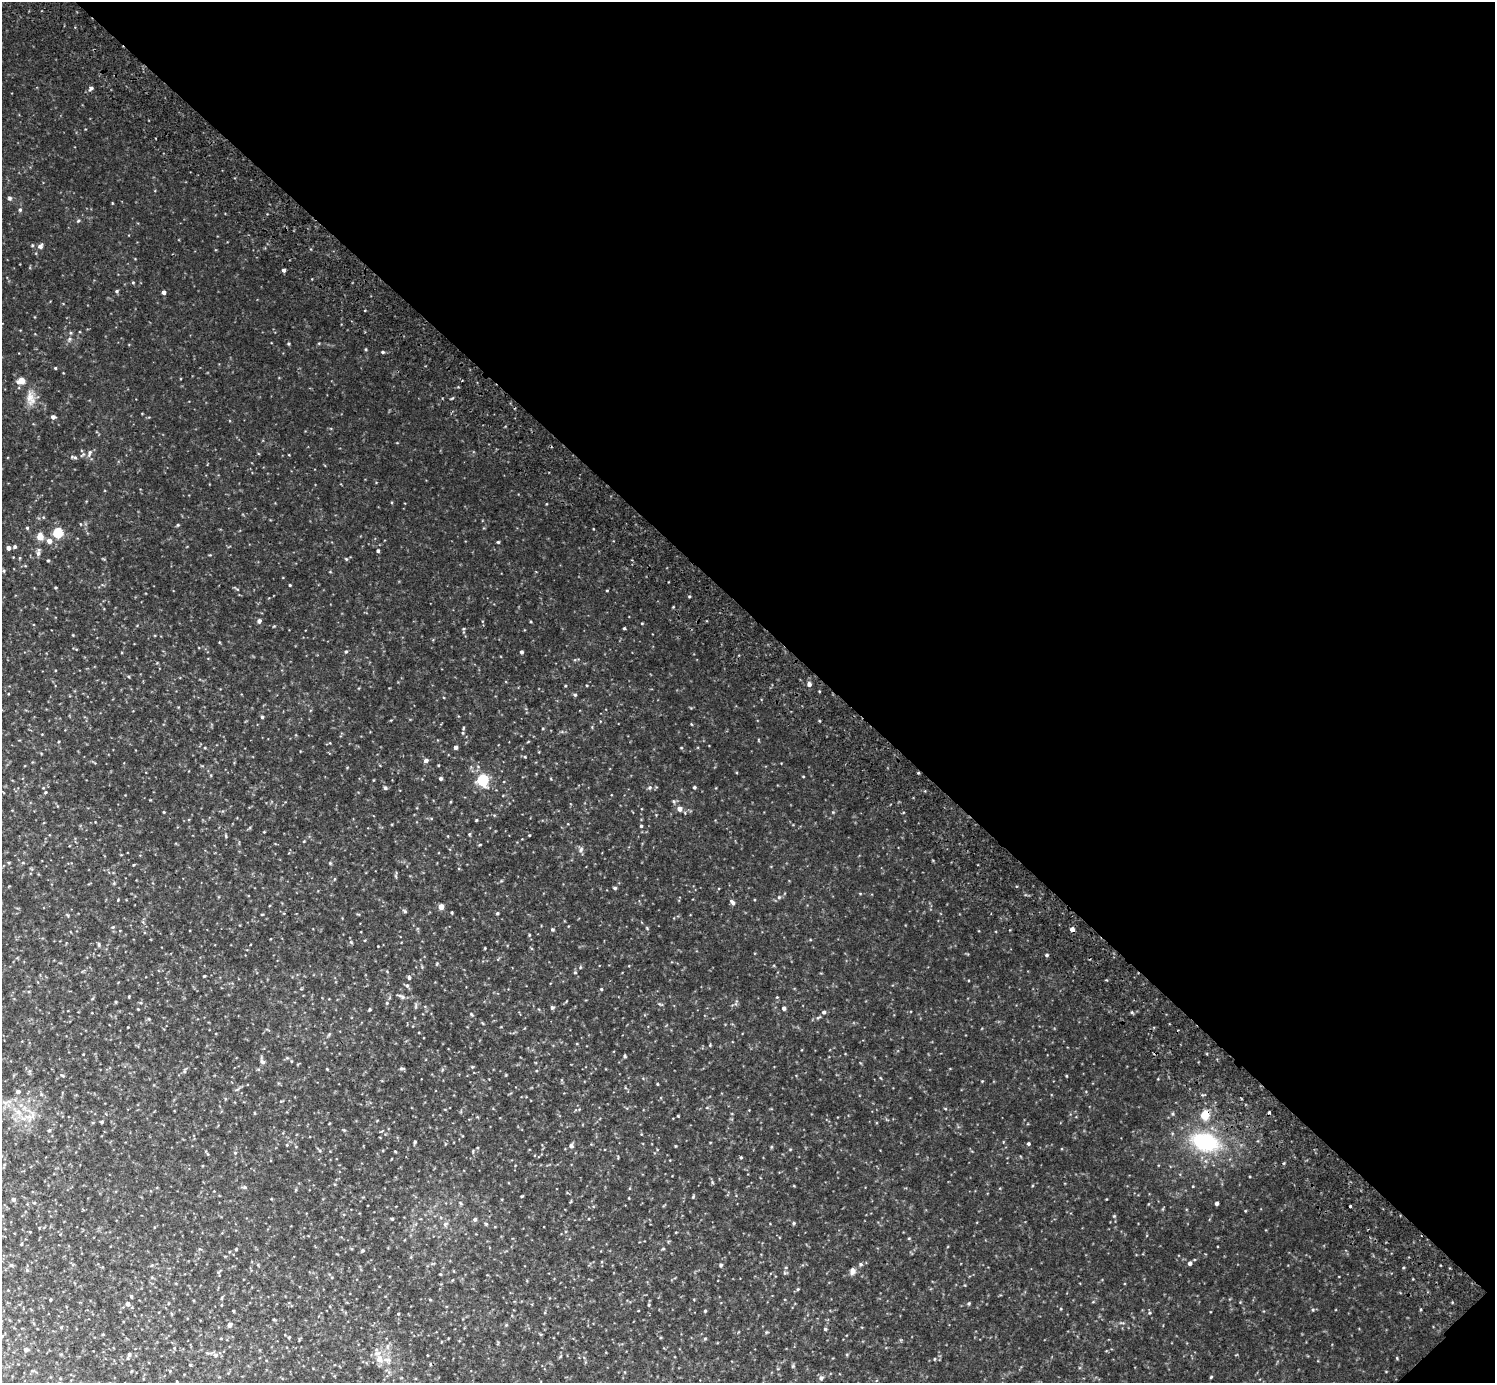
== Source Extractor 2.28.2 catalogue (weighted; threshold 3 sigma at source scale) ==
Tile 8 of 4 x 4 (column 4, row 2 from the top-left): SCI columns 4527-6019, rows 2966-4346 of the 6070 x 6071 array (HDU 1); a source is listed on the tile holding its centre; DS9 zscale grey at full resolution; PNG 1497 x 1385 px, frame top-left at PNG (2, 2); no overlay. Shown black and unused: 45% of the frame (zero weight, under 2 of 3 exposures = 3% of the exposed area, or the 3 px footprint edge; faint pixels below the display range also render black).
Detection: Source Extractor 2.28.2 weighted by HDU 2 'WHT'; one run over the whole footprint, this tile lists its part. Background 0.0334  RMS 0.0087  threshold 0.0391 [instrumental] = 3 sigma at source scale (4.5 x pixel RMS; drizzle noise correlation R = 1.50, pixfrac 1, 0.05/0.05 arcsec/px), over >= 5 px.
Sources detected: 225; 4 inside a brighter listed object's ellipse — not listed separately; the other 221 listed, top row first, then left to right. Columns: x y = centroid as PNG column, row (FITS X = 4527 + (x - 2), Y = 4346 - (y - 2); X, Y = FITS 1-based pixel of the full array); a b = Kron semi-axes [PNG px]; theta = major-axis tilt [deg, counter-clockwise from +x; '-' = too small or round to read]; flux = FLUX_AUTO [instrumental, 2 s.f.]
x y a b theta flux
91 88 5 4 - 3.1
10 198 6 6 - 1.6
20 210 5 4 - 1.3
78 221 5 4 - 1
32 245 4 4 - 0.87
40 246 7 6 - 2.5
284 270 4 3 - 2.4
133 282 4 4 - 0.87
117 291 5 4 - 1.3
164 292 4 4 - 2.9
69 339 7 5 48 1.8
288 344 4 4 - 1
366 349 4 3 - 0.85
383 352 4 3 - 1.4
55 368 3 3 - 0.95
21 381 5 4 - 16
30 398 24 11 -83 10
53 417 5 4 - 3.1
89 453 12 5 72 2.8
83 454 9 5 36 1.9
74 457 9 5 -12 1.9
43 517 5 3 - 0.67
80 524 4 3 - 0.65
178 525 5 4 - 0.98
27 528 4 3 - 1.1
58 533 5 5 - 55
40 537 5 4 - 15
49 541 5 5 - 5.8
498 542 4 3 - 0.93
15 547 4 4 - 1.6
8 548 4 4 - 3.6
378 551 4 4 - 1.5
38 553 7 5 80 2.5
346 559 5 4 - 1
48 560 4 3 - 0.85
4 571 5 4 - 1.1
290 585 3 3 - 0.81
55 587 3 3 - 0.98
237 589 6 4 -17 1.1
607 591 4 2 - 0.68
259 621 5 4 - 2.6
642 623 3 2 - 0.64
624 628 3 3 - 1
73 635 3 2 - 0.6
346 652 5 4 - 1.1
521 652 4 3 - 1.9
809 684 6 5 - 2.6
565 686 4 3 - 0.73
575 695 5 4 - 1.3
262 717 4 4 - 1.4
691 724 5 3 - 0.62
463 728 5 3 - 0.85
455 747 4 4 - 2.4
205 748 4 3 - 0.74
681 748 4 3 - 0.66
525 757 4 3 - 0.85
426 760 5 5 - 3.2
918 773 4 3 - 0.78
803 776 4 2 - 0.59
440 779 4 4 - 1.9
373 780 4 2 - 0.56
483 780 6 5 - 89
650 787 6 6 - 1.9
694 787 4 4 - 1.2
385 788 5 4 - 1.7
45 792 5 3 - 0.77
673 801 6 3 -70 1
679 809 5 5 - 4.5
164 812 3 3 - 0.63
833 812 4 4 - 0.8
476 820 3 2 - 0.81
641 826 4 4 - 1.1
264 832 3 3 - 0.63
469 834 4 4 - 0.88
529 835 3 3 - 0.67
226 836 6 3 -72 0.86
448 836 4 3 - 0.6
304 841 4 3 - 0.68
480 845 5 3 - 0.71
581 849 8 6 74 2.3
330 863 5 4 - 0.94
133 865 4 3 - 0.66
396 876 6 4 -71 1
615 888 4 3 - 1.5
779 897 5 5 - 1.5
732 902 8 5 -47 2.3
441 907 4 4 - 7.7
405 911 6 4 -38 1.3
452 912 3 3 - 0.96
497 913 4 3 - 1.3
262 914 4 3 - 0.65
67 915 6 4 -58 1
113 927 5 4 - 0.94
647 928 5 4 - 0.82
1072 929 4 4 - 3.6
552 930 4 4 - 1.3
529 935 4 4 - 0.89
351 942 5 4 - 1
99 944 6 4 -82 1.2
485 948 3 3 - 0.68
1047 955 4 3 - 1.5
580 967 5 3 - 0.78
575 972 4 4 - 0.86
204 976 4 2 - 0.72
409 978 5 4 - 1.7
407 985 6 5 - 1.9
601 989 4 4 - 1
401 996 14 4 -24 2.8
129 997 3 3 - 0.77
777 997 4 4 - 0.66
92 999 5 3 - 0.78
116 1002 4 3 - 0.83
387 1003 5 5 - 1.1
660 1004 8 3 -20 1.1
552 1008 5 5 - 1.8
784 1008 5 4 - 2.4
138 1009 4 3 - 0.67
370 1009 4 3 - 1.1
824 1012 5 5 - 2
471 1014 6 3 -45 0.99
149 1019 5 4 - 0.9
128 1027 3 2 - 0.54
710 1045 4 3 - 0.81
625 1056 5 3 - 1
262 1061 13 5 -68 2.5
291 1061 5 3 - 0.72
472 1067 5 4 - 0.97
401 1068 7 3 0 1.2
327 1069 4 3 - 0.71
184 1071 7 3 90 1.3
536 1071 5 3 - 0.7
62 1075 5 4 - 1.1
982 1081 3 3 - 0.62
657 1084 4 3 - 0.71
237 1089 6 4 19 1.3
18 1091 5 4 - 2.5
41 1094 5 5 - 1.2
5 1102 7 4 -18 2.3
945 1108 5 3 - 0.83
1269 1112 3 3 - 0.9
1173 1114 5 5 - 1.2
1205 1115 12 10 82 12
678 1116 3 2 - 0.68
29 1117 15 13 -19 12
102 1122 5 3 - 0.84
49 1130 5 5 - 1.3
344 1130 5 4 - 0.89
415 1142 4 3 - 1.1
1205 1142 34 21 -14 72
1028 1143 4 4 - 1.2
287 1145 5 4 - 1
571 1145 6 5 - 2.6
771 1147 5 4 - 0.96
319 1150 6 4 -33 1.2
395 1151 4 3 - 0.73
473 1151 5 3 - 0.77
235 1153 5 4 - 0.96
741 1157 4 4 - 0.97
4 1165 5 3 - 0.96
712 1182 6 4 -72 1.1
1193 1186 4 3 - 0.62
244 1187 6 4 -15 1.6
522 1196 4 3 - 0.81
693 1197 5 4 - 0.88
629 1198 4 2 - 0.55
13 1199 5 5 - 2.6
34 1203 5 3 - 0.76
461 1203 6 4 -30 1.3
1217 1203 4 3 - 2.4
1350 1206 3 3 - 1.8
1114 1216 4 4 - 0.82
392 1219 4 3 - 1.1
475 1219 5 5 - 2
794 1223 5 4 - 1.1
445 1224 7 6 - 2.2
486 1224 6 3 -44 1.1
909 1238 4 3 - 0.79
21 1244 5 3 - 0.73
236 1249 4 3 - 0.65
663 1249 5 3 - 0.87
362 1251 5 4 - 1.3
1190 1263 4 4 - 2.7
860 1264 6 5 - 1.6
11 1265 6 4 -43 1.2
721 1265 5 4 - 1.3
27 1270 6 5 - 1.4
852 1271 10 8 74 3.6
219 1272 9 4 41 1.3
440 1274 4 3 - 0.72
798 1289 5 4 - 0.99
131 1296 4 3 - 1.2
222 1298 5 3 - 0.89
50 1300 4 3 - 0.68
430 1300 5 3 - 0.7
969 1303 5 4 - 0.92
127 1304 5 4 - 3.5
649 1305 6 4 70 1.1
1313 1310 5 5 - 1.1
233 1311 3 3 - 0.86
705 1311 4 3 - 0.94
1149 1313 5 4 - 1.1
398 1314 4 3 - 0.74
274 1319 4 3 - 0.88
230 1325 5 4 - 3.8
506 1325 4 4 - 0.86
825 1329 4 4 - 1.2
766 1332 5 3 - 0.9
103 1334 3 3 - 0.85
289 1337 5 3 - 0.82
705 1339 5 4 - 0.94
174 1348 5 3 - 0.74
26 1349 5 4 - 3.2
129 1354 5 5 - 1.8
215 1355 7 6 - 2.7
1397 1358 5 3 - 0.79
379 1359 11 9 -62 8.4
934 1359 5 3 - 0.68
190 1365 4 3 - 0.9
793 1366 6 4 72 1.1
1211 1377 4 3 - 0.85
821 1378 7 6 - 2.2
Overlapping masked pixels (flux is a lower limit): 2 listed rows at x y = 918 773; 1205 1115
Unlisted compact peaks at least as high as the median listed source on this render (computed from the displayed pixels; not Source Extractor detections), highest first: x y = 1066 1076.